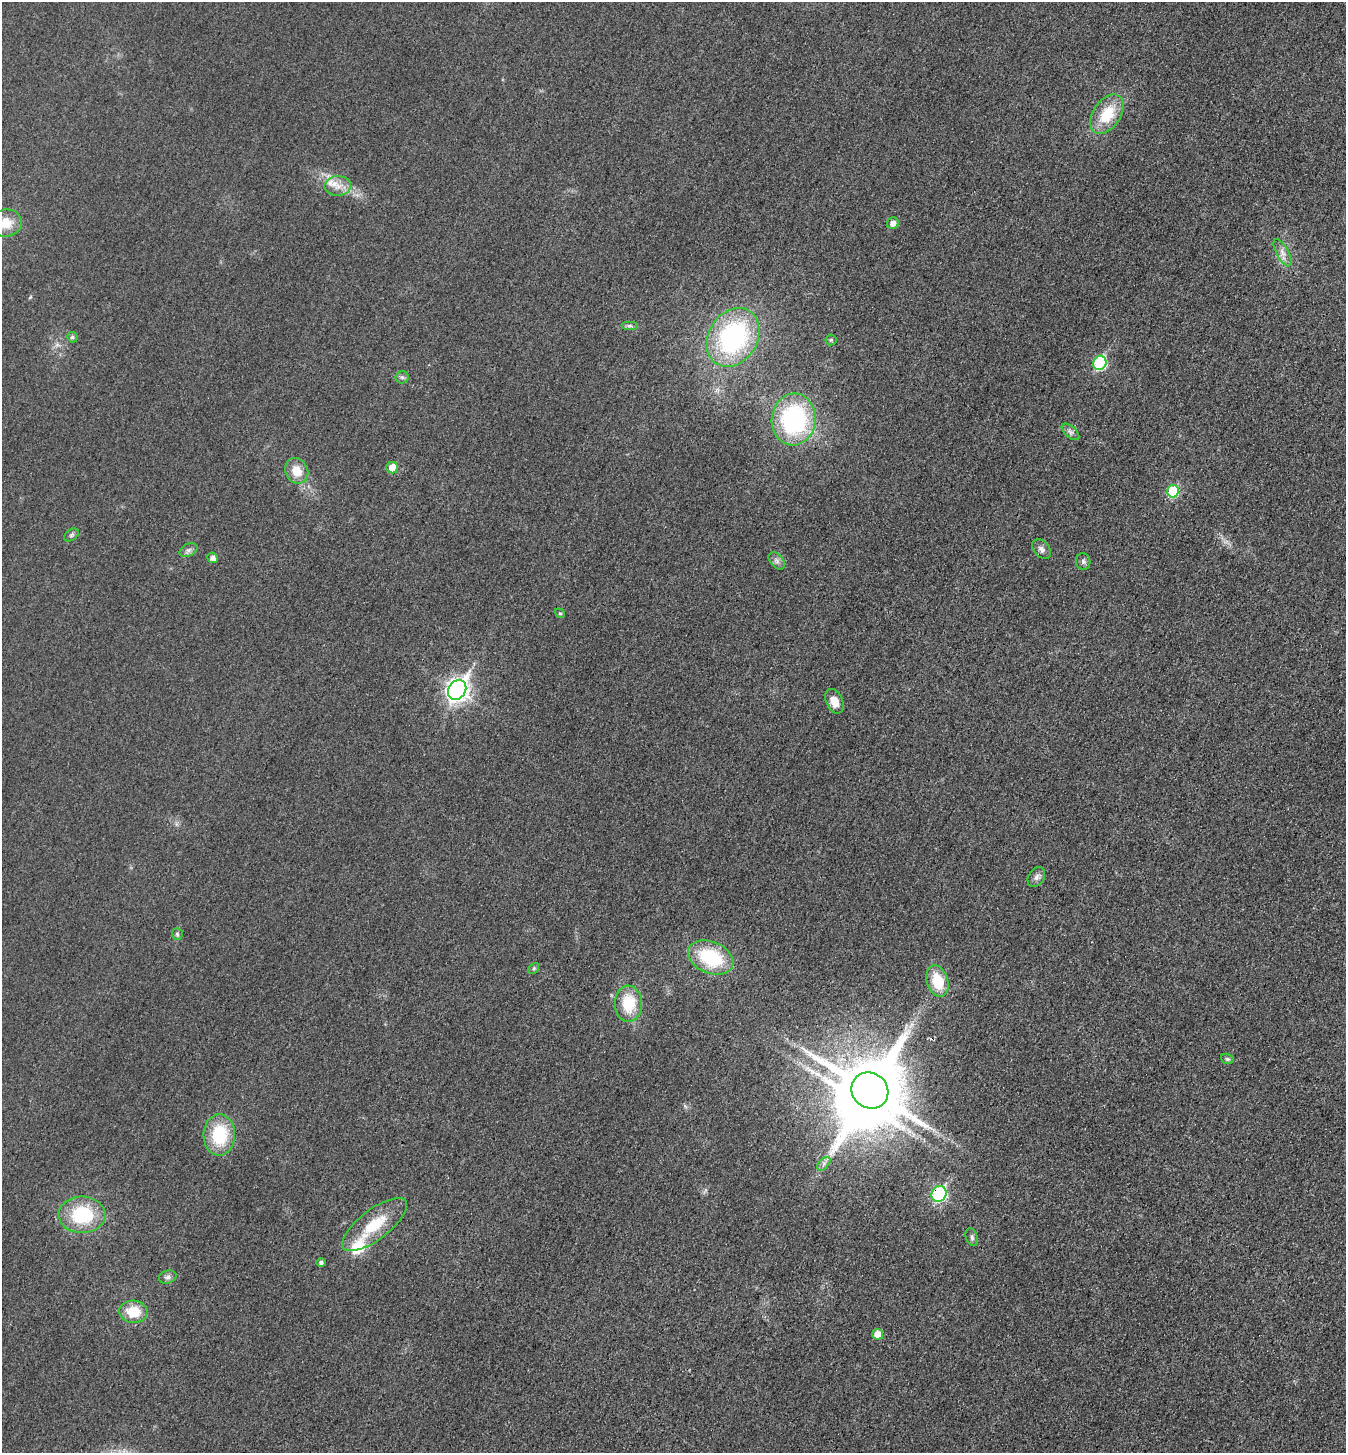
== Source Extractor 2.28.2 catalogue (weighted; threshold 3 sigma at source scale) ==
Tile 6 of 4 x 4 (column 2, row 2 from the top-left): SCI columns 1512-2855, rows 2922-4372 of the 5850 x 5845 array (HDU 1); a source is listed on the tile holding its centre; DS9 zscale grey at full resolution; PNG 1348 x 1455 px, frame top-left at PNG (2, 2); each listed source drawn as its Kron ellipse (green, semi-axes under 4 px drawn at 4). Shown black and unused: <1% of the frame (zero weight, under 3 of 4 exposures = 2% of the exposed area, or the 3 px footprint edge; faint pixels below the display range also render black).
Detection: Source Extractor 2.28.2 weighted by HDU 2 'WHT'; one run over the whole footprint, this tile lists its part. Background 0.0192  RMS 0.0054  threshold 0.0243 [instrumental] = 3 sigma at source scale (4.5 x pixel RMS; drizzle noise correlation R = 1.50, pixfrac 1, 0.05/0.05 arcsec/px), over >= 5 px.
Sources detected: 47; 1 inside a brighter object's white glare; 1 long thin detection or spike segment (spike, bleed or trail) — neither listed nor drawn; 2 inside a brighter listed object's ellipse — not listed separately; the other 43 listed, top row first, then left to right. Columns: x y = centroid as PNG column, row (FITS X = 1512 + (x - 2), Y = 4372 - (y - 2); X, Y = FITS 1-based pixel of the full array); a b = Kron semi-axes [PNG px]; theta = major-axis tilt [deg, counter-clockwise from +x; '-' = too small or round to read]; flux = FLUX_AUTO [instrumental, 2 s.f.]
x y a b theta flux
1107 114 22 13 55 18
338 186 13 10 2 5.5
6 223 16 14 8 10
893 223 6 5 - 3.6
1282 253 15 6 -62 3.4
630 326 8 4 0 1.2
72 337 5 5 - 1.2
733 337 31 24 58 87
831 340 5 5 - 0.81
1100 363 7 6 - 52
402 377 6 6 - 1.2
794 419 26 22 83 76
1070 432 11 5 -43 1.7
392 468 5 5 - 9.9
297 471 13 11 -58 8.6
1173 491 6 6 - 27
71 535 8 5 36 1.2
1042 549 11 7 -48 2.3
188 550 9 6 27 1.8
213 558 5 5 - 2.5
777 561 10 6 -50 2
1083 562 8 7 - 1.6
560 613 5 4 - 0.8
457 690 10 8 57 310
834 701 13 8 -65 6.4
1036 877 11 7 57 2.5
177 934 6 5 - 0.93
711 957 24 15 -23 32
534 968 6 4 47 0.8
937 981 16 10 -73 17
628 1004 18 13 90 18
1227 1059 6 5 - 0.91
870 1090 19 17 -41 4300
219 1135 21 16 89 27
824 1164 8 5 46 1.7
939 1194 8 7 - 77
82 1215 23 18 1 31
375 1225 39 15 37 19
972 1237 9 6 -70 1.4
321 1263 4 4 - 1.4
168 1277 9 6 15 1.8
133 1312 14 11 -5 14
878 1334 5 5 - 8
Overlapping masked pixels (flux is a lower limit): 1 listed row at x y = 939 1194
Isophote crosses this tile's border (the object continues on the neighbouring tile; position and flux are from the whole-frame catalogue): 1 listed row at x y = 6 223